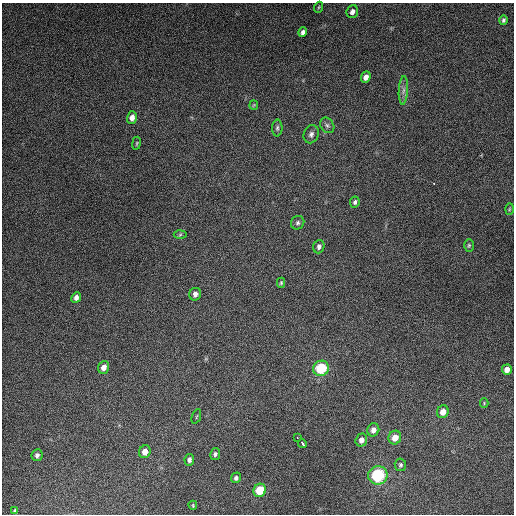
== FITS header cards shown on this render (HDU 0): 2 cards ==
NAXIS1  =                  512
NAXIS2  =                  512

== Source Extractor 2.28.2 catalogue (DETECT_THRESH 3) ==
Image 512 x 512 px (HDU 0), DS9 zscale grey, 1 PNG px = 1 image px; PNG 516 x 516 px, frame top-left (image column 1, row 512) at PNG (2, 3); each listed source drawn as its Kron ellipse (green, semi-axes under 4 px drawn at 4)
Background 5250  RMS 320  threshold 956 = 3 sigma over >= 5 px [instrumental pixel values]
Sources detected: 42; all 42 listed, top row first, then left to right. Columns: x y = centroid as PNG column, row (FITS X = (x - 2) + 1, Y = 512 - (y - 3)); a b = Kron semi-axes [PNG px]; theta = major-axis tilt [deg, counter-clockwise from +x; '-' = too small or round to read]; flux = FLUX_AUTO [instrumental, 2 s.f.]
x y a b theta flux
319 7 5 3 - 2.3e+04
352 12 6 5 - 8.4e+04
503 20 4 4 - 3.9e+04
303 32 5 4 - 6.6e+04
366 77 6 4 67 1.1e+05
403 90 14 4 86 1.0e+05
254 105 5 4 - 2.1e+04
132 117 6 5 - 1.3e+05
327 125 8 6 -56 5.9e+04
277 128 8 5 89 4.5e+04
311 134 9 7 69 8.0e+04
136 143 6 3 81 2.4e+04
355 202 6 4 83 4.7e+04
509 209 6 4 88 2.4e+04
298 223 7 6 - 5.7e+04
180 235 6 4 3 3.4e+04
469 245 6 5 - 3.2e+04
319 247 7 5 70 7.3e+04
281 283 5 4 - 2.8e+04
195 294 6 5 - 8.9e+04
76 297 5 4 - 9.4e+04
104 367 6 5 - 1.3e+05
321 368 8 7 - 1.0e+06
507 370 5 5 - 1.4e+05
484 403 4 4 - 2.2e+04
443 412 6 5 - 1.7e+05
196 416 8 2 69 1.9e+04
373 430 6 6 - 1.2e+05
297 438 3 2 - 4.1e+04
395 438 7 6 - 2.2e+05
361 440 6 5 - 1.1e+05
302 444 4 2 - 4.1e+04
145 452 6 5 - 1.6e+05
215 454 6 5 - 4.6e+04
37 455 6 5 - 6.6e+04
189 460 6 4 80 6.5e+04
400 465 6 5 - 4.3e+04
378 475 10 9 - 1.5e+06
236 478 5 5 - 5.4e+04
260 490 7 6 - 6.2e+05
193 505 5 3 - 2.5e+04
15 511 4 3 - 3.7e+04